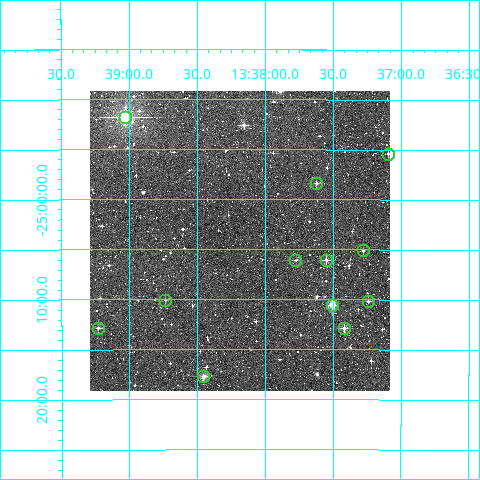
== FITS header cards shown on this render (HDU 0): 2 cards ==
NAXIS1  =                  300
NAXIS2  =                  300

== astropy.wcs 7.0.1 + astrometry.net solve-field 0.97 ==
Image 300 x 300 px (HDU 0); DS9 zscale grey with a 90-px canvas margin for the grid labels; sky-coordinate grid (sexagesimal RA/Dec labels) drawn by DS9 from the SOLVED WCS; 12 Tycho-2 reference stars matched to detected sources circled (green)
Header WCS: RA---TAN/DEC--TAN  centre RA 13:38:11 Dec -25:04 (204.55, -25.07 deg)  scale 6 arcsec/px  FOV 30.0' x 30.0'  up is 0 deg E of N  parity normal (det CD < 0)
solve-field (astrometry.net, Tycho-2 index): VERIFIED the header's WCS against the Tycho-2 star catalogue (verified at 2 index scales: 10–12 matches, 0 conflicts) and refined it, rather than solving blind
Solved WCS: RA---TAN-SIP/DEC--TAN-SIP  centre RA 13:38:11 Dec -25:04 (204.55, -25.07 deg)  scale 6 arcsec/px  FOV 30.0' x 30.0'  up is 0 deg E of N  parity normal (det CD < 0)
The solver's refit moves the header's centre by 1.4 arcsec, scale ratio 1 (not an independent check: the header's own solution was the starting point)
Tycho-2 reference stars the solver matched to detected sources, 12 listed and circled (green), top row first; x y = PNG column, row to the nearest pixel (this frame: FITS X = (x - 90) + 1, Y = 300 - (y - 91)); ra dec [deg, ICRS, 3 dp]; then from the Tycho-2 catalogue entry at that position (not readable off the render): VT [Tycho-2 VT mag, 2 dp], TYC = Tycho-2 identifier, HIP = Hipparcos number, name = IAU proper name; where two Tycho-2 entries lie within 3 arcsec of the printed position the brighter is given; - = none
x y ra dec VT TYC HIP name
125 117 204.757 -24.863 7.64 6718-36-1 66592 -
388 154 204.274 -24.923 12.22 6718-1023-1 - -
316 183 204.406 -24.973 11.86 6718-648-1 - -
363 250 204.320 -25.085 12.78 6718-142-1 - -
295 260 204.444 -25.101 12.06 6718-736-1 - -
326 260 204.388 -25.101 11.87 6718-12-1 - -
165 300 204.684 -25.167 11.87 6718-920-1 - -
368 301 204.310 -25.170 11.46 6718-487-1 - -
332 305 204.377 -25.175 10.28 6718-652-1 - -
98 328 204.808 -25.214 11.63 6718-441-1 - -
344 328 204.355 -25.214 11.53 6718-241-1 - -
203 376 204.614 -25.295 10.86 6718-404-1 - -